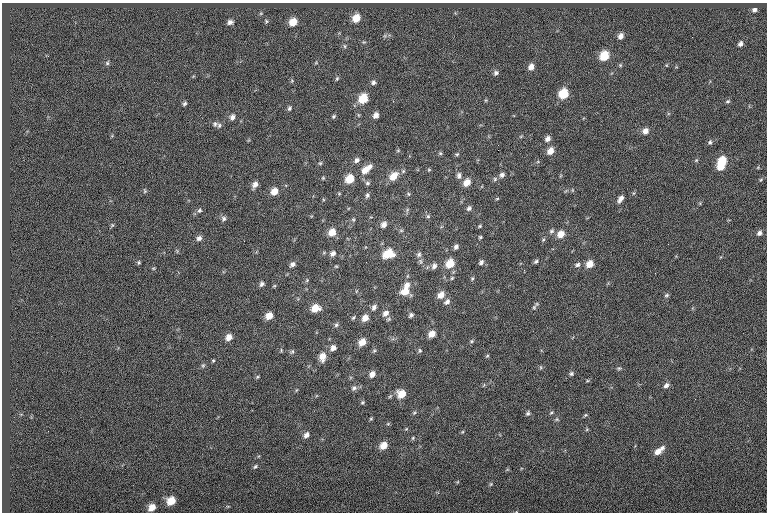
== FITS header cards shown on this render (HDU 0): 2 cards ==
NAXIS1  =                  765
NAXIS2  =                  510

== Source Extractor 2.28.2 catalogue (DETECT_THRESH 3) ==
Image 765 x 510 px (HDU 0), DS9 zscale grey, 1 PNG px = 1 image px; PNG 769 x 514 px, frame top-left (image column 1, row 510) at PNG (2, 3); no overlay
Background -0.0092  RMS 7.1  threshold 21.2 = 3 sigma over >= 5 px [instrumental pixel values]
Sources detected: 148; all 148 listed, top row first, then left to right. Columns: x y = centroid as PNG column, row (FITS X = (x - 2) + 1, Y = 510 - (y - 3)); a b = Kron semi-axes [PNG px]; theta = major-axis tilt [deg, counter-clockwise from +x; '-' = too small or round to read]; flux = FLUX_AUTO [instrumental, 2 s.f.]
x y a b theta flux
754 10 5 4 - 1200
261 13 6 3 19 480
356 18 8 7 - 6700
266 21 6 5 - 700
230 22 6 5 - 1600
293 22 8 7 - 6300
621 36 7 6 - 2200
740 44 6 5 - 1400
345 46 6 4 -88 680
604 56 7 6 - 13000
107 63 5 5 - 750
620 65 5 5 - 560
531 67 8 6 64 2600
496 73 7 6 - 1200
337 79 6 5 - 700
292 81 6 4 -47 570
373 82 6 5 - 1200
563 94 7 6 - 14000
363 99 8 7 - 11000
728 101 6 4 15 710
185 103 5 4 - 890
289 108 7 5 70 970
376 115 6 5 - 2300
333 116 6 4 42 740
232 117 7 6 - 1700
215 124 8 7 - 1300
219 125 7 5 74 880
645 131 7 6 - 2800
548 139 6 6 - 2000
710 142 6 5 - 950
498 150 2 2 - 1100
550 151 7 6 - 4200
440 153 6 5 - 650
457 154 6 4 14 660
357 160 7 6 - 1500
696 160 5 5 - 560
722 161 9 7 61 12000
320 163 5 4 - 620
370 166 7 6 - 1800
721 167 6 5 - 5200
365 170 11 8 50 4700
429 170 5 4 - 530
459 175 9 6 90 1600
502 175 7 5 44 1600
393 176 11 8 47 6200
323 178 5 4 - 540
350 179 7 7 - 9300
495 179 6 5 - 890
761 180 5 3 - 480
467 182 8 6 53 4900
367 183 7 5 0 1100
255 185 8 6 57 2300
145 191 7 4 -74 660
274 191 7 6 - 4800
408 194 6 5 - 680
367 195 6 5 - 1100
497 199 5 3 - 470
620 199 10 5 56 2100
469 208 7 5 48 1200
199 210 6 5 - 960
407 210 6 4 72 750
428 216 6 5 - 830
224 218 7 7 - 1300
353 220 5 5 - 660
384 224 7 6 - 2500
112 225 6 5 - 620
480 226 5 4 - 590
401 230 6 4 -1 650
551 231 7 6 - 1100
332 232 8 7 - 5600
759 233 6 5 - 1400
561 234 8 7 - 4500
480 237 4 4 - 590
199 238 7 7 - 1800
543 240 6 4 46 650
456 247 6 5 - 1400
324 252 6 4 20 540
333 253 7 6 - 1800
389 254 10 8 15 10000
419 254 8 7 - 1500
536 261 6 5 - 860
139 262 5 5 - 690
481 262 7 5 53 1300
292 264 7 5 36 1500
450 264 8 7 - 8900
590 264 7 6 - 5200
577 265 7 6 - 1300
434 266 7 6 - 1900
153 268 6 4 -18 560
524 270 3 2 - 320
452 278 6 5 - 630
472 278 6 4 69 640
307 280 5 4 - 560
262 284 6 5 - 1300
407 285 9 7 48 3200
405 291 10 8 -4 5600
441 295 8 6 51 3800
667 295 6 4 17 790
447 302 8 6 43 1800
374 307 8 6 63 1700
534 307 7 5 70 960
315 308 8 7 - 6500
385 313 9 7 40 2600
411 315 6 5 - 1100
269 316 7 6 - 4700
353 318 7 4 42 700
365 318 7 6 - 3600
336 325 6 5 - 1000
432 334 7 6 - 4200
229 337 7 6 - 3700
471 341 6 5 - 670
362 342 7 6 - 5100
333 348 7 6 - 2400
281 350 5 3 - 450
374 351 5 5 - 680
420 351 6 5 - 760
292 352 7 5 53 880
322 356 10 7 82 4600
487 356 5 4 - 560
213 361 4 4 - 540
203 365 7 5 68 840
541 367 6 4 -89 580
619 368 5 5 - 660
372 374 7 6 - 2700
571 374 6 5 - 870
257 377 5 4 - 570
587 381 5 3 - 510
666 385 7 5 40 1600
354 388 8 6 21 1400
401 394 8 7 - 7400
362 402 5 4 - 630
552 412 6 3 31 590
528 413 6 5 - 940
585 415 5 4 - 560
371 419 5 3 - 440
557 419 6 4 -61 660
388 424 6 4 -17 510
462 432 5 3 - 420
306 435 7 5 53 2000
413 438 6 5 - 600
384 445 8 6 42 5400
662 448 7 6 - 1600
658 452 9 6 33 3400
255 466 6 4 49 760
457 482 5 3 - 430
491 484 5 5 - 600
171 501 8 6 35 7400
152 507 7 6 - 4600